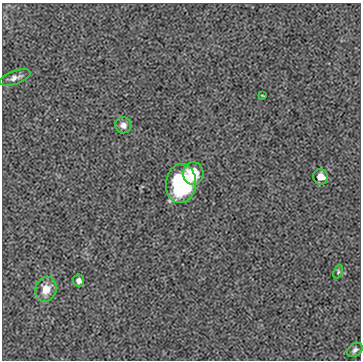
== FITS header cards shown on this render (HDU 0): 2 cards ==
NAXIS1  =                  359
NAXIS2  =                  358

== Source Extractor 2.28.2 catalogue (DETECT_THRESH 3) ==
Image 359 x 358 px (HDU 0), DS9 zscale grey, 1 PNG px = 1 image px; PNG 363 x 362 px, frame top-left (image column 1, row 358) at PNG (2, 3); each listed source drawn as its Kron ellipse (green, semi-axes under 4 px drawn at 4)
Background 0.00372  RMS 0.072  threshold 0.215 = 3 sigma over >= 5 px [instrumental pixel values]
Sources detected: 10; all 10 listed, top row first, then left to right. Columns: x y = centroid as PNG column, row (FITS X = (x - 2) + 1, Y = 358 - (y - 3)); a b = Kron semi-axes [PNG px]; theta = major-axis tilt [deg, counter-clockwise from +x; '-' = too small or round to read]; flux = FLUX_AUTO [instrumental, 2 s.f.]
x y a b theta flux
15 77 16 6 19 27
262 95 3 2 - 3.4
123 125 8 8 - 28
193 173 11 10 - 110
321 177 7 7 - 40
181 184 19 15 85 530
338 272 7 4 67 7.8
79 281 6 5 - 21
46 289 12 10 73 72
355 350 8 6 40 14